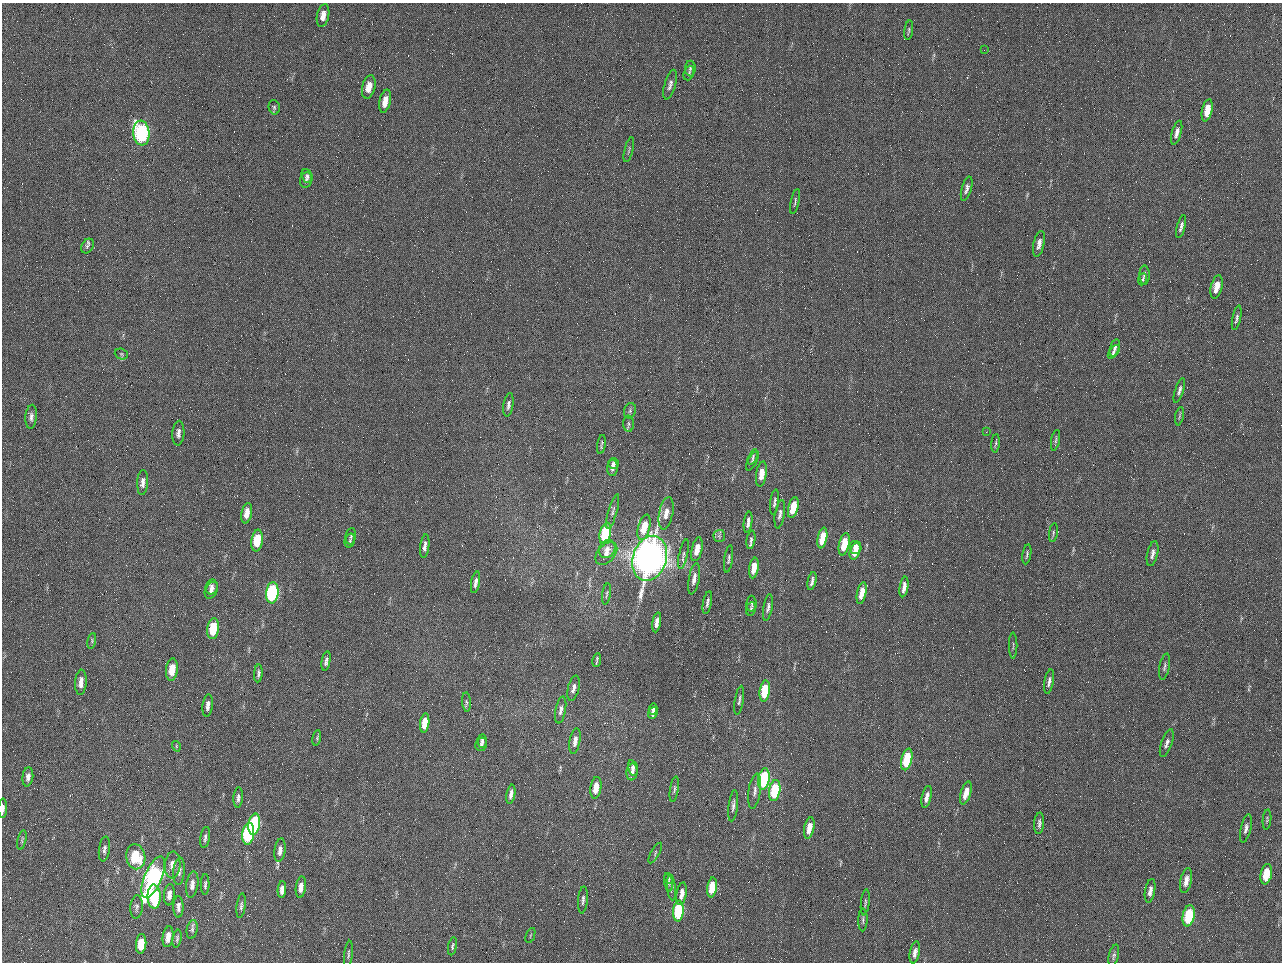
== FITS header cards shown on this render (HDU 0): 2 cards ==
NAXIS1  =                 1280 / length of data axis 1
NAXIS2  =                  960 / length of data axis 2

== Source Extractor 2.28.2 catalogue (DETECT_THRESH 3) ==
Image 1280 x 960 px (HDU 0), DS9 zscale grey, 1 PNG px = 1 image px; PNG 1284 x 964 px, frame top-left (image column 1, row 960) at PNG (2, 3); each listed source drawn as its Kron ellipse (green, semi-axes under 4 px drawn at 4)
Background 2560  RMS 180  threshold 553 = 3 sigma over >= 5 px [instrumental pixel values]
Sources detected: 173; all 173 listed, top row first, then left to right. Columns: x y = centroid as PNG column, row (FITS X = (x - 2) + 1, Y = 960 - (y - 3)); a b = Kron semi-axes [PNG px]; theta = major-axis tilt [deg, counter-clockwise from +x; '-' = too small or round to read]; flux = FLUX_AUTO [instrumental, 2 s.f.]
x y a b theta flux
323 16 11 6 78 9.3e+04
909 30 10 4 82 2.3e+04
984 50 2 2 - 6.4e+04
690 68 8 5 -89 2.4e+04
689 73 7 5 69 2.3e+04
670 85 15 5 73 5.9e+04
369 87 12 6 77 1.4e+05
385 101 12 5 77 1.3e+05
274 107 7 5 -76 2.6e+04
1207 110 11 5 77 2.2e+05
141 133 12 8 -84 2.2e+06
1177 133 12 5 75 6.7e+04
629 150 13 3 75 2.4e+04
307 176 7 5 -69 3.0e+04
306 180 8 6 75 3.3e+04
967 189 12 5 74 5.4e+04
795 201 13 3 79 2.3e+04
1181 227 12 4 75 4.3e+04
1039 244 13 5 77 7.9e+04
87 246 8 5 59 3.1e+04
1144 275 9 5 -90 3.4e+04
1143 279 6 4 68 1.6e+04
1217 287 12 5 76 1.6e+05
1237 318 12 4 78 3.3e+04
1115 348 9 4 72 4.0e+04
1114 352 8 4 53 2.9e+04
121 354 7 5 -22 2.1e+04
1179 390 13 4 72 4.3e+04
508 405 12 5 81 4.4e+04
630 411 8 6 71 3.4e+04
1179 416 9 3 79 1.9e+04
31 417 12 5 85 4.9e+04
628 424 8 5 -86 3.2e+04
986 432 3 2 - 1.0e+04
178 433 12 6 87 5.3e+04
1055 440 10 4 78 2.5e+04
996 443 9 4 85 2.0e+04
601 444 9 3 81 2.2e+04
753 457 8 4 66 2.3e+04
752 461 11 4 63 2.3e+04
614 463 5 5 - 3.5e+04
613 468 8 5 86 5.3e+04
761 474 12 5 81 1.7e+05
143 482 12 5 87 6.4e+04
774 502 13 4 82 3.7e+04
793 508 10 5 77 3.4e+05
613 511 18 4 74 4.0e+04
247 513 10 5 79 1.2e+05
666 513 16 7 79 1.2e+05
780 514 14 5 81 4.7e+04
748 522 11 3 83 5.5e+04
644 527 13 6 75 3.1e+05
605 533 11 5 77 9.5e+05
1053 533 9 3 82 2.0e+04
351 536 8 5 80 2.5e+04
719 536 6 6 - 2.7e+04
822 538 10 4 79 3.2e+05
257 540 11 5 82 3.4e+05
350 540 7 5 73 2.6e+04
751 540 9 4 81 3.5e+04
844 544 11 5 78 3.4e+05
425 546 12 4 84 6.3e+04
856 547 7 6 - 1.4e+05
607 549 9 8 - 9.3e+04
697 549 12 5 78 1.6e+05
855 551 8 5 72 1.9e+05
606 553 13 8 48 1.1e+05
683 554 15 4 77 4.0e+04
1027 554 10 3 81 2.4e+04
1153 554 13 5 77 5.8e+04
650 558 23 17 72 1.2e+07
728 559 14 4 81 2.9e+04
754 568 10 4 81 2.1e+05
694 579 16 5 80 8.5e+04
812 581 9 3 77 3.9e+04
476 582 11 4 79 4.6e+04
212 587 7 6 - 4.7e+04
904 587 10 4 80 7.3e+04
211 590 9 6 62 5.1e+04
272 593 10 6 84 1.9e+06
862 593 11 4 78 1.7e+05
607 594 11 3 81 2.1e+04
707 603 12 4 79 3.7e+04
752 604 8 5 -90 2.3e+04
768 607 13 4 80 4.5e+04
751 609 7 5 79 2.0e+04
657 622 10 4 80 7.7e+04
213 629 10 6 82 4.6e+05
92 641 8 3 78 1.7e+04
1013 645 13 2 90 1.8e+04
597 660 7 2 80 2.0e+04
326 661 10 4 80 4.0e+04
1164 667 13 5 78 3.6e+04
172 670 11 6 83 2.2e+05
258 673 9 4 86 3.4e+04
81 682 12 6 86 8.5e+04
1049 682 12 4 80 4.9e+04
574 688 13 5 77 5.8e+04
765 691 10 5 82 5.4e+05
739 700 14 4 81 3.4e+04
466 702 10 4 -85 2.1e+04
208 705 11 5 84 5.6e+04
653 709 5 4 - 5.5e+04
561 710 13 5 80 5.4e+04
653 713 6 4 68 4.7e+04
425 723 10 4 83 2.0e+05
317 738 8 3 79 1.8e+04
482 741 6 4 89 3.0e+04
575 741 13 5 80 8.3e+04
1167 743 14 5 71 5.1e+04
481 744 7 5 69 3.0e+04
176 746 5 3 - 1.2e+04
907 759 11 5 77 6.4e+05
633 768 8 4 -77 5.0e+04
632 772 8 5 85 6.2e+04
28 777 9 5 83 5.3e+04
764 779 11 5 81 1.4e+06
596 788 11 5 82 1.9e+05
674 789 13 4 81 2.8e+04
775 790 11 5 80 7.2e+05
755 791 17 6 82 6.9e+04
966 793 12 5 74 1.5e+05
511 794 9 4 79 5.8e+04
927 797 11 4 77 7.7e+04
238 798 10 4 86 4.2e+04
733 806 16 4 83 4.8e+04
3 808 10 3 87 6.0e+04
1267 819 10 3 85 2.2e+04
1039 823 11 5 85 3.9e+04
254 824 11 6 80 1.4e+06
809 828 11 5 78 1.6e+05
1246 828 14 5 77 5.3e+04
248 834 11 6 82 1.5e+06
205 837 10 5 81 3.6e+04
22 840 10 4 77 2.2e+04
104 849 12 5 82 4.3e+04
280 850 12 5 82 6.5e+04
655 853 11 4 60 2.6e+04
136 857 12 9 -80 4.7e+05
173 865 13 7 86 9.8e+04
179 871 14 6 84 5.5e+04
1266 874 10 5 79 2.7e+05
153 877 22 8 67 3.2e+06
669 879 5 4 - 1.8e+04
1186 881 12 5 78 9.6e+04
668 882 9 4 -80 2.8e+04
192 884 13 6 82 7.8e+04
205 885 10 4 89 2.8e+04
301 887 11 5 83 9.7e+04
671 887 13 4 -85 3.1e+04
712 887 10 5 83 3.2e+05
282 890 8 4 86 6.6e+04
1150 891 12 5 80 6.6e+04
682 894 11 5 81 9.5e+04
169 895 11 5 85 7.5e+04
154 897 12 6 -88 7.4e+05
583 900 13 5 85 4.1e+04
865 902 13 3 83 2.5e+04
241 906 12 4 83 3.3e+04
137 907 12 6 84 4.1e+04
178 907 11 5 -90 5.9e+04
678 911 10 5 85 1.1e+06
1189 916 10 6 79 6.7e+05
863 920 11 4 88 2.8e+04
192 929 9 5 79 3.2e+04
530 935 8 2 69 1.1e+04
168 937 10 5 81 1.1e+05
177 939 9 4 81 2.4e+04
141 944 10 5 85 2.7e+05
452 946 9 4 78 2.4e+04
915 952 11 5 79 7.1e+04
348 954 13 4 83 2.9e+04
1114 956 11 5 77 3.1e+04
At the frame edge (FLAGS 8, measured only in part): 1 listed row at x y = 3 808